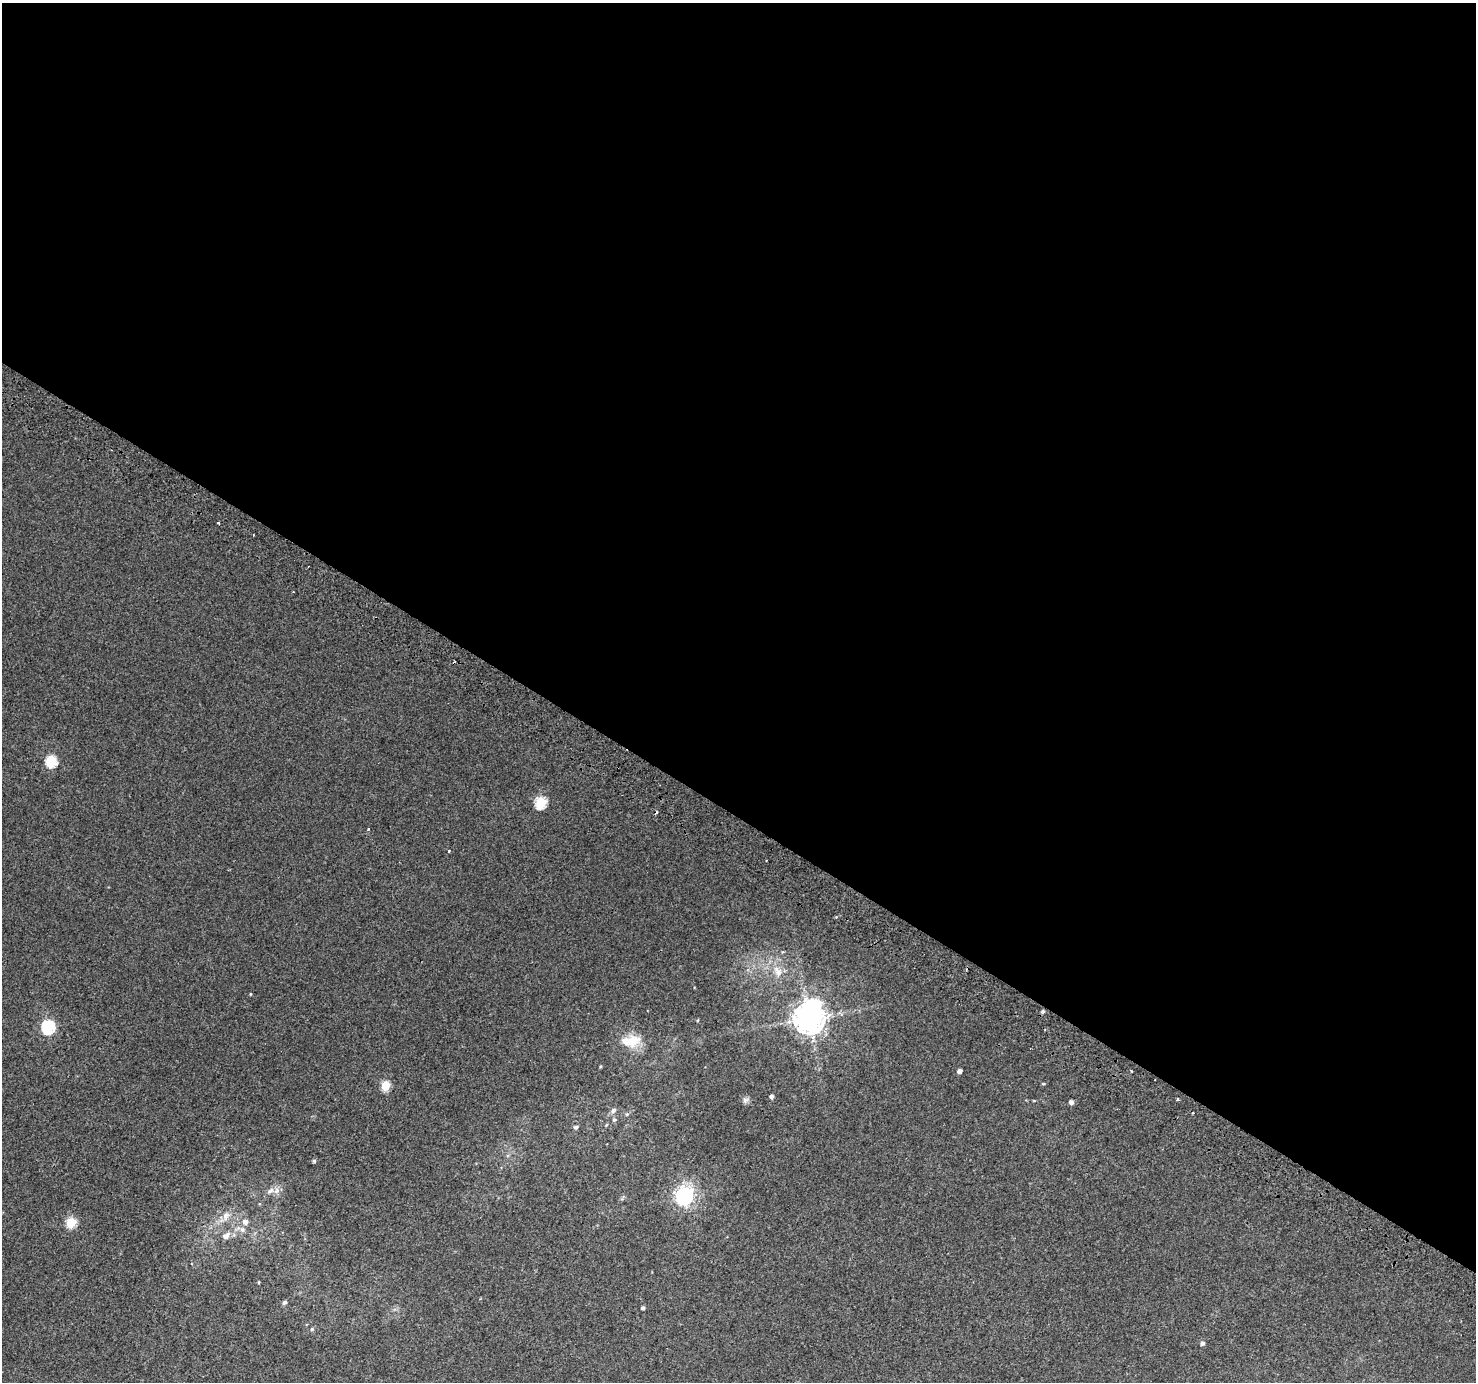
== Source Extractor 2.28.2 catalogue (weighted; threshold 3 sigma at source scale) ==
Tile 3 of 4 x 4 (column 3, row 1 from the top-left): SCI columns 2978-4451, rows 4432-5811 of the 5947 x 6033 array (HDU 1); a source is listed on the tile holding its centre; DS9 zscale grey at full resolution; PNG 1478 x 1384 px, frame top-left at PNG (2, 3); no overlay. Shown black and unused: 59% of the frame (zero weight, under 2 of 3 exposures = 2% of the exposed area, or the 3 px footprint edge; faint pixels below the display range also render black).
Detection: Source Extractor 2.28.2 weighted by HDU 2 'WHT'; one run over the whole footprint, this tile lists its part. Background 0.00369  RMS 0.0038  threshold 0.0172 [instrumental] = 3 sigma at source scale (4.5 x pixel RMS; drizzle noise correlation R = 1.50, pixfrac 1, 0.0396/0.0396 arcsec/px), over >= 5 px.
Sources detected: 38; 3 cosmic-ray / hot-pixel residue — not listed; the other 35 listed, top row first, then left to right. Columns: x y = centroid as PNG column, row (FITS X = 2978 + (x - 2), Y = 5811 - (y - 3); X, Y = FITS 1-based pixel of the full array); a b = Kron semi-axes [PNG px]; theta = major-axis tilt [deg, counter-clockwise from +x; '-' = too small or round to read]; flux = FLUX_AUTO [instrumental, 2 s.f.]
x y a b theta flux
51 761 6 6 - 26
541 802 6 6 - 27
368 829 3 3 - 0.48
449 851 3 3 - 1.7
778 971 15 9 -59 4
250 994 4 3 - 0.28
1043 1011 5 4 - 0.62
809 1018 10 9 - 600
698 1020 4 3 - 0.31
48 1027 7 6 - 47
631 1041 27 16 7 7.7
959 1071 4 4 - 1.5
1131 1071 3 2 - 0.36
1043 1084 4 4 - 0.41
385 1086 5 5 - 14
771 1096 4 4 - 0.93
1177 1099 3 3 - 0.43
745 1100 8 7 - 1.1
1071 1102 5 4 - 1.3
613 1110 7 5 35 1.2
614 1120 6 5 - 0.64
606 1125 5 3 - 0.34
576 1127 5 5 - 0.86
314 1161 4 4 - 0.59
270 1191 12 7 36 1.9
684 1196 7 7 - 140
226 1216 13 9 74 3
71 1222 6 5 - 19
245 1222 7 7 - 1.7
242 1229 8 7 - 1.3
226 1236 10 6 38 2.2
284 1302 5 5 - 0.87
643 1308 4 4 - 0.88
312 1329 5 5 - 0.54
1202 1343 5 5 - 1
Unlisted compact peaks at least as high as the median listed source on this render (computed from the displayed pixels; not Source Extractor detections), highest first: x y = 218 523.